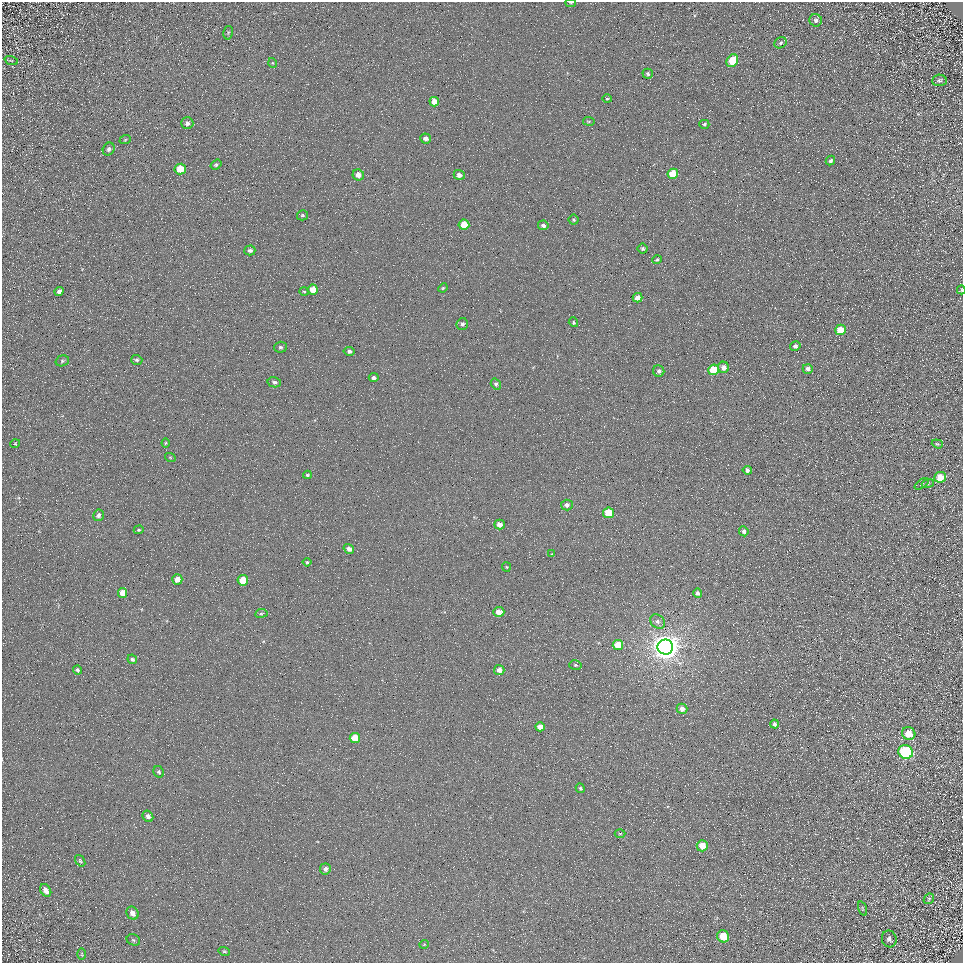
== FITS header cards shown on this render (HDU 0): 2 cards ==
NAXIS1  =                  961
NAXIS2  =                  961

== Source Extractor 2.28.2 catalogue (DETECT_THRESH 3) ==
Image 961 x 961 px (HDU 0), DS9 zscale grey, 1 PNG px = 1 image px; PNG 965 x 965 px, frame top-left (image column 1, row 961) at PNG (2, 2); each listed source drawn as its Kron ellipse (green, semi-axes under 4 px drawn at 4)
Background 4.83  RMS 8.6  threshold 25.8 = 3 sigma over >= 5 px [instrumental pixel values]
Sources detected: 106; all 106 listed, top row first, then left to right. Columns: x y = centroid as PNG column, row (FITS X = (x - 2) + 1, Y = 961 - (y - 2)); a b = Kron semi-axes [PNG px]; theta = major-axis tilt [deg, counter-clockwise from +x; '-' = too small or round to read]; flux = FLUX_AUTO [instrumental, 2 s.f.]
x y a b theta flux
571 3 5 3 - 1000
816 20 6 6 - 1900
228 33 7 5 78 810
780 43 6 5 - 1200
11 60 7 4 -19 830
732 61 7 5 56 16000
273 63 5 3 - 470
648 74 5 5 - 1100
939 80 7 5 5 1300
607 99 5 4 - 730
434 102 5 4 - 4800
589 121 6 3 -8 590
187 123 6 6 - 1500
704 124 5 4 - 1000
426 138 5 5 - 2800
125 140 6 3 20 650
109 149 7 5 57 1500
830 161 5 4 - 1200
216 165 6 4 36 930
180 169 6 5 - 13000
673 174 5 5 - 16000
358 175 6 5 - 4300
459 175 5 5 - 3000
302 215 6 5 - 980
574 220 5 5 - 900
464 225 5 5 - 11000
543 225 5 5 - 1800
642 249 5 5 - 1200
250 250 5 5 - 1600
657 260 5 3 - 770
443 288 5 4 - 700
313 289 5 5 - 7200
961 290 4 3 - 800
59 291 5 4 - 2200
304 291 5 3 - 660
637 298 5 4 - 3500
573 322 5 4 - 1100
462 324 6 5 - 1700
841 330 5 5 - 12000
795 346 5 5 - 1500
280 347 6 5 - 1300
349 351 5 4 - 1600
137 360 5 5 - 1200
62 361 7 5 16 950
724 367 5 5 - 3600
808 369 5 4 - 2300
714 370 5 5 - 21000
659 371 6 5 - 1600
374 378 5 4 - 1400
274 382 7 5 -12 1600
496 384 6 4 -53 1200
166 443 4 4 - 620
15 444 5 3 - 380
937 444 6 4 -19 760
170 457 5 3 - 550
747 470 4 4 - 1800
307 475 4 3 - 790
940 477 6 5 - 7700
928 483 6 4 19 820
922 484 8 3 34 760
567 505 6 5 - 2400
608 513 5 5 - 19000
98 515 6 5 - 1600
499 524 5 5 - 3000
139 530 5 4 - 720
744 531 5 4 - 1700
349 549 5 4 - 2700
552 554 4 3 - 450
307 562 4 4 - 600
506 567 5 4 - 630
177 579 5 5 - 5000
243 580 5 5 - 14000
123 593 5 4 - 6600
698 593 5 4 - 1500
499 612 5 5 - 5900
261 613 6 3 9 650
657 621 8 6 -44 1900
618 645 5 5 - 11000
665 647 8 7 - 850000
132 659 5 4 - 1000
575 665 6 4 -15 940
78 670 4 4 - 1100
499 670 5 5 - 3600
682 709 5 5 - 3800
774 724 4 4 - 1400
540 727 5 4 - 4900
909 734 7 6 - 8600
355 738 5 5 - 13000
906 752 7 6 - 74000
159 772 6 5 - 900
580 788 5 4 - 910
148 816 6 5 - 2000
620 834 5 3 - 550
702 846 6 5 - 7400
80 861 6 4 -54 820
325 869 5 5 - 2000
46 890 7 5 -53 2600
929 899 6 4 46 850
862 908 7 3 -71 670
132 913 7 6 - 3100
723 936 6 5 - 12000
889 939 8 7 - 1900
133 940 7 5 -24 1100
424 944 5 3 - 420
224 951 6 4 -16 850
82 954 6 4 90 550
At the frame edge (FLAGS 8, measured only in part): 2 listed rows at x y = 571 3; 961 290